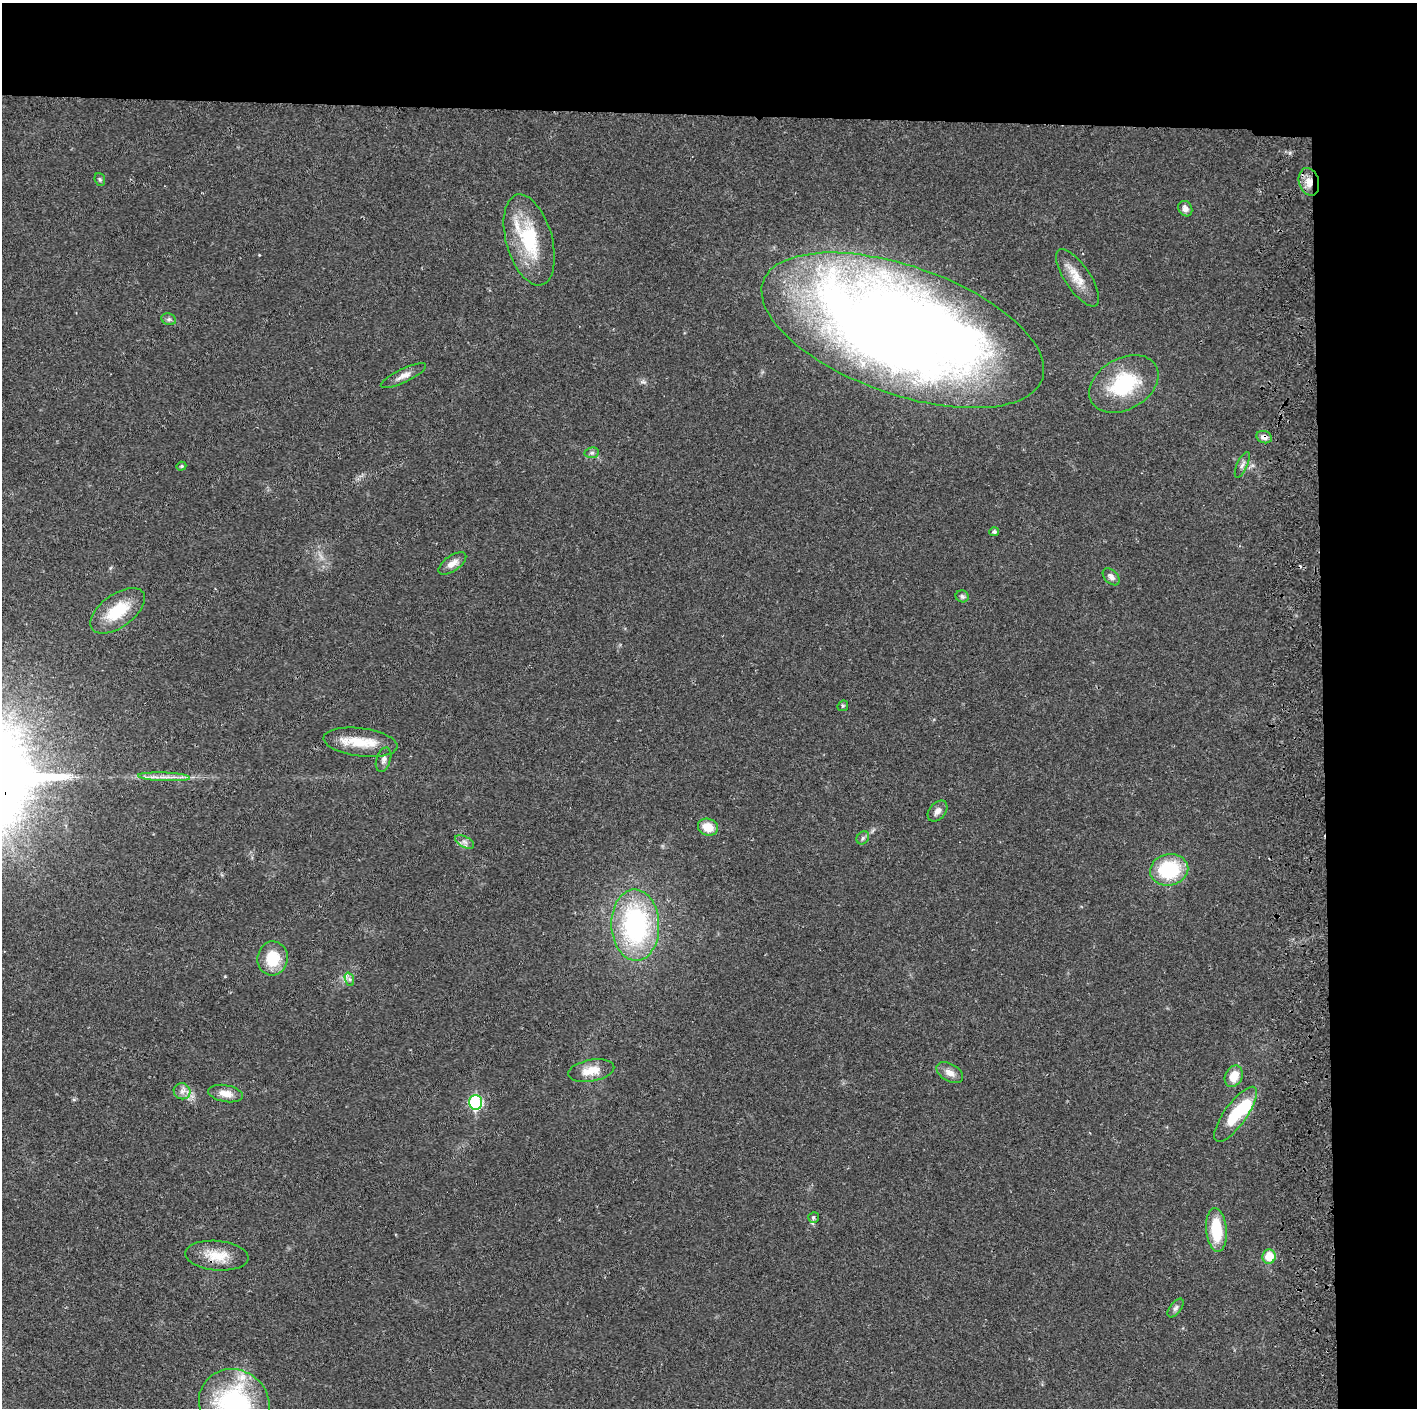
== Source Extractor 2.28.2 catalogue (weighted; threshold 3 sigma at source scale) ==
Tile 3 of 3 x 3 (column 3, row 1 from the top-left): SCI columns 2890-4304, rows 2818-4223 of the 4360 x 4230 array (HDU 1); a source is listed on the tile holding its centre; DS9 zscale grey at full resolution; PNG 1419 x 1410 px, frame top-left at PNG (2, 3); each listed source drawn as its Kron ellipse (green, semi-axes under 4 px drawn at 4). Shown black and unused: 14% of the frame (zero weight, under 2 of 3 exposures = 3% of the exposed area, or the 3 px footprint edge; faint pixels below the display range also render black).
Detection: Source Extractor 2.28.2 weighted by HDU 2 'WHT'; one run over the whole footprint, this tile lists its part. Background 0.0247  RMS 0.0037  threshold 0.0166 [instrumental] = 3 sigma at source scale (4.5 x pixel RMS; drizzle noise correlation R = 1.50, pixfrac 1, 0.05/0.05 arcsec/px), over >= 5 px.
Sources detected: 47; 1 inside a brighter object's white glare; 1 cosmic-ray / hot-pixel residue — neither listed nor drawn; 2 inside a brighter listed object's ellipse — not listed separately; the other 43 listed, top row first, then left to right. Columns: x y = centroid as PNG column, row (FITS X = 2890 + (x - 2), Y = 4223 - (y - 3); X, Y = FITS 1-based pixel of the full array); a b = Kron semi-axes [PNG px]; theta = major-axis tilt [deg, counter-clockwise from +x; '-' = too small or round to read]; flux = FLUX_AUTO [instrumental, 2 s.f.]
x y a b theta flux
100 179 7 5 -68 0.62
1309 182 14 10 -74 4.3
1185 209 8 6 -60 1.9
529 240 47 23 -74 25
1077 278 33 12 -56 6.8
169 319 7 5 -19 0.89
903 330 148 64 -19 600
403 376 25 7 26 3
1124 384 37 25 30 26
1264 437 8 6 -21 2.1
592 453 7 5 7 0.8
1242 465 14 5 65 1.4
181 466 5 4 - 0.52
994 532 5 4 - 0.89
452 563 16 7 35 2.9
1111 577 10 6 -44 1.7
962 596 6 6 - 0.9
118 611 32 16 36 14
843 706 6 5 - 0.51
361 742 37 14 -7 11
384 760 12 7 72 1.6
164 777 26 3 -2 3
938 811 12 8 50 2.2
708 827 10 8 -18 6
863 838 7 5 47 0.83
465 842 10 5 -27 1.4
1169 870 19 15 12 24
635 925 36 24 -88 62
272 958 17 15 84 12
349 979 7 4 -71 0.91
591 1071 23 10 10 6.5
950 1073 14 8 -29 2.8
1234 1076 11 8 64 6.2
182 1091 8 8 - 1.8
226 1094 18 8 -10 4.1
476 1102 7 6 - 40
1236 1114 33 11 54 17
814 1217 5 5 - 0.88
1216 1230 22 10 -85 15
217 1256 32 14 -5 8.8
1269 1257 7 6 - 7.7
1176 1308 11 5 53 1.1
234 1403 36 33 -34 55
Overlapping masked pixels (flux is a lower limit): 4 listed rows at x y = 1309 182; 903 330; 1264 437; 217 1256
Isophote crosses this tile's border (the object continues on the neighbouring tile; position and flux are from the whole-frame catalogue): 1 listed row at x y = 234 1403